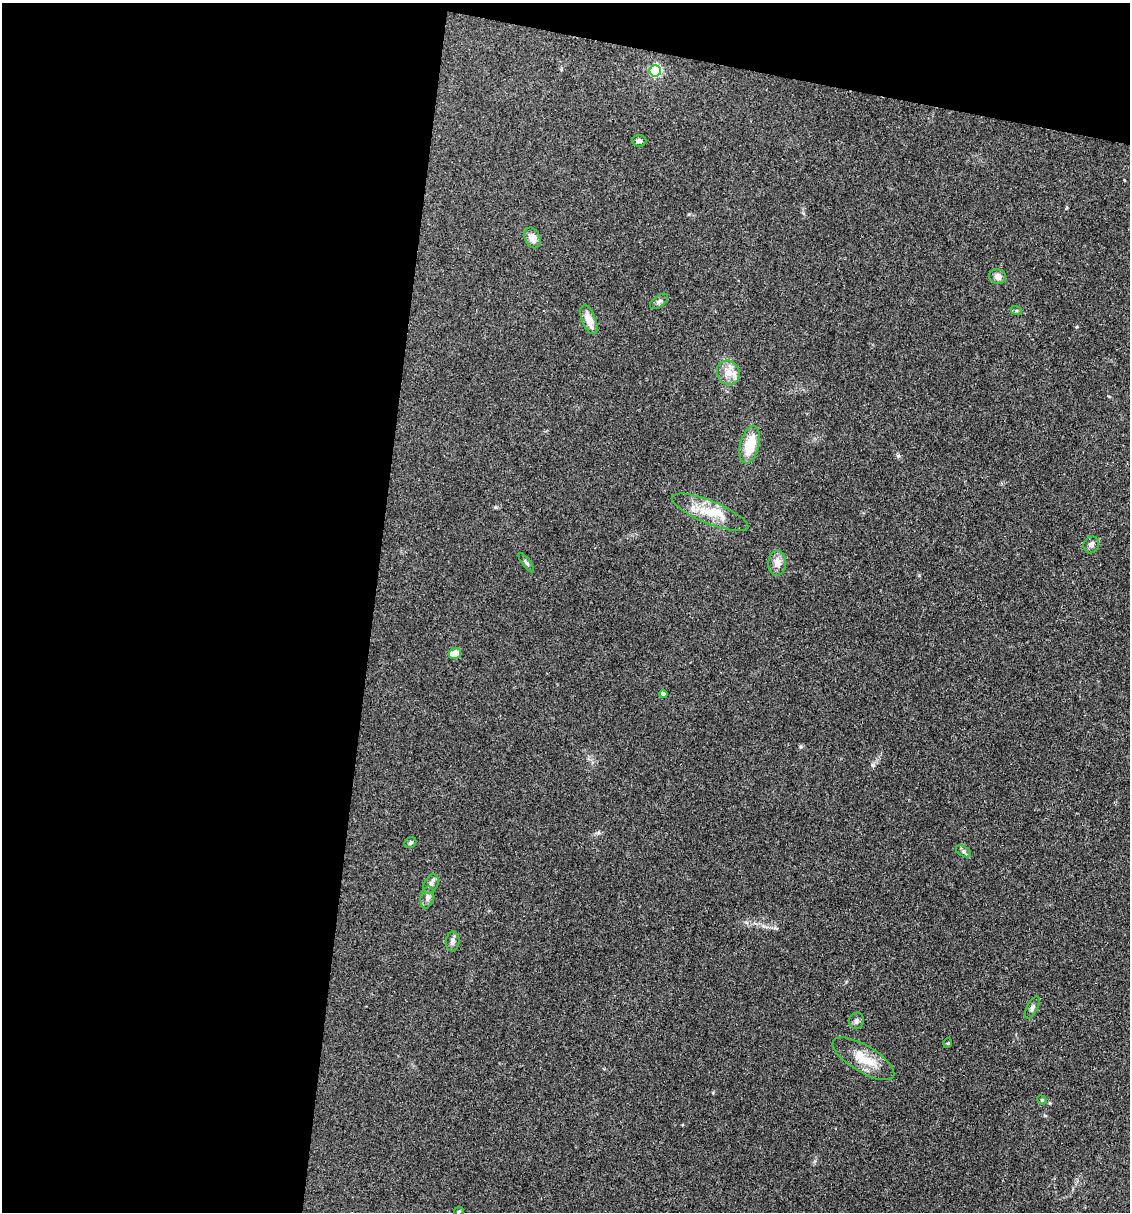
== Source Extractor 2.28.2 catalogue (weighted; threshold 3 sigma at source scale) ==
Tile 1 of 4 x 4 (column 1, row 1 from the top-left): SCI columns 231-1358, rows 3632-4841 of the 4857 x 4841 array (HDU 1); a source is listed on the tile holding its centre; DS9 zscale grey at full resolution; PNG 1132 x 1214 px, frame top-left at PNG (2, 3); each listed source drawn as its Kron ellipse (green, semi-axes under 4 px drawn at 4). Shown black and unused: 37% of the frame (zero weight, under 3 of 4 exposures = <1% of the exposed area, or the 3 px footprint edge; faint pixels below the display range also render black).
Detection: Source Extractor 2.28.2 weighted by HDU 2 'WHT'; one run over the whole footprint, this tile lists its part. Background 0.11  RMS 0.0062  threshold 0.0281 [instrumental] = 3 sigma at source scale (4.5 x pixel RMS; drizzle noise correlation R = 1.50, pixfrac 1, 0.05/0.05 arcsec/px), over >= 5 px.
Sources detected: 28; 2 inside a brighter listed object's ellipse — not listed separately; the other 26 listed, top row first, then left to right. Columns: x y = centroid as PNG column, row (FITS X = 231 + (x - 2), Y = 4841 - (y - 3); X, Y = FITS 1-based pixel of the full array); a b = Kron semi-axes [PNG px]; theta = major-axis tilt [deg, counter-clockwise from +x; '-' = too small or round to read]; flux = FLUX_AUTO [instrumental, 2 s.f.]
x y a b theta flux
655 71 6 5 - 80
639 141 7 5 0 1.5
532 238 11 7 -65 4.6
998 276 8 7 - 3.6
659 301 10 5 38 1.8
1016 310 6 4 -19 0.88
589 320 15 7 -68 7.8
728 373 12 11 - 6
750 445 19 9 76 17
710 512 41 11 -22 15
1091 545 9 7 63 2.4
526 563 11 4 -53 1.4
777 563 12 9 86 5.3
455 653 6 5 - 7.9
663 694 4 4 - 1.7
410 843 6 5 - 1.1
963 851 8 5 -31 1.4
431 884 10 7 59 2.4
427 897 11 6 78 2.4
453 941 10 7 82 2.4
1032 1008 12 5 64 1.9
856 1021 8 7 - 1.8
948 1043 5 3 - 0.49
863 1059 35 13 -31 14
1042 1100 5 4 - 0.64
459 1211 5 4 - 0.65